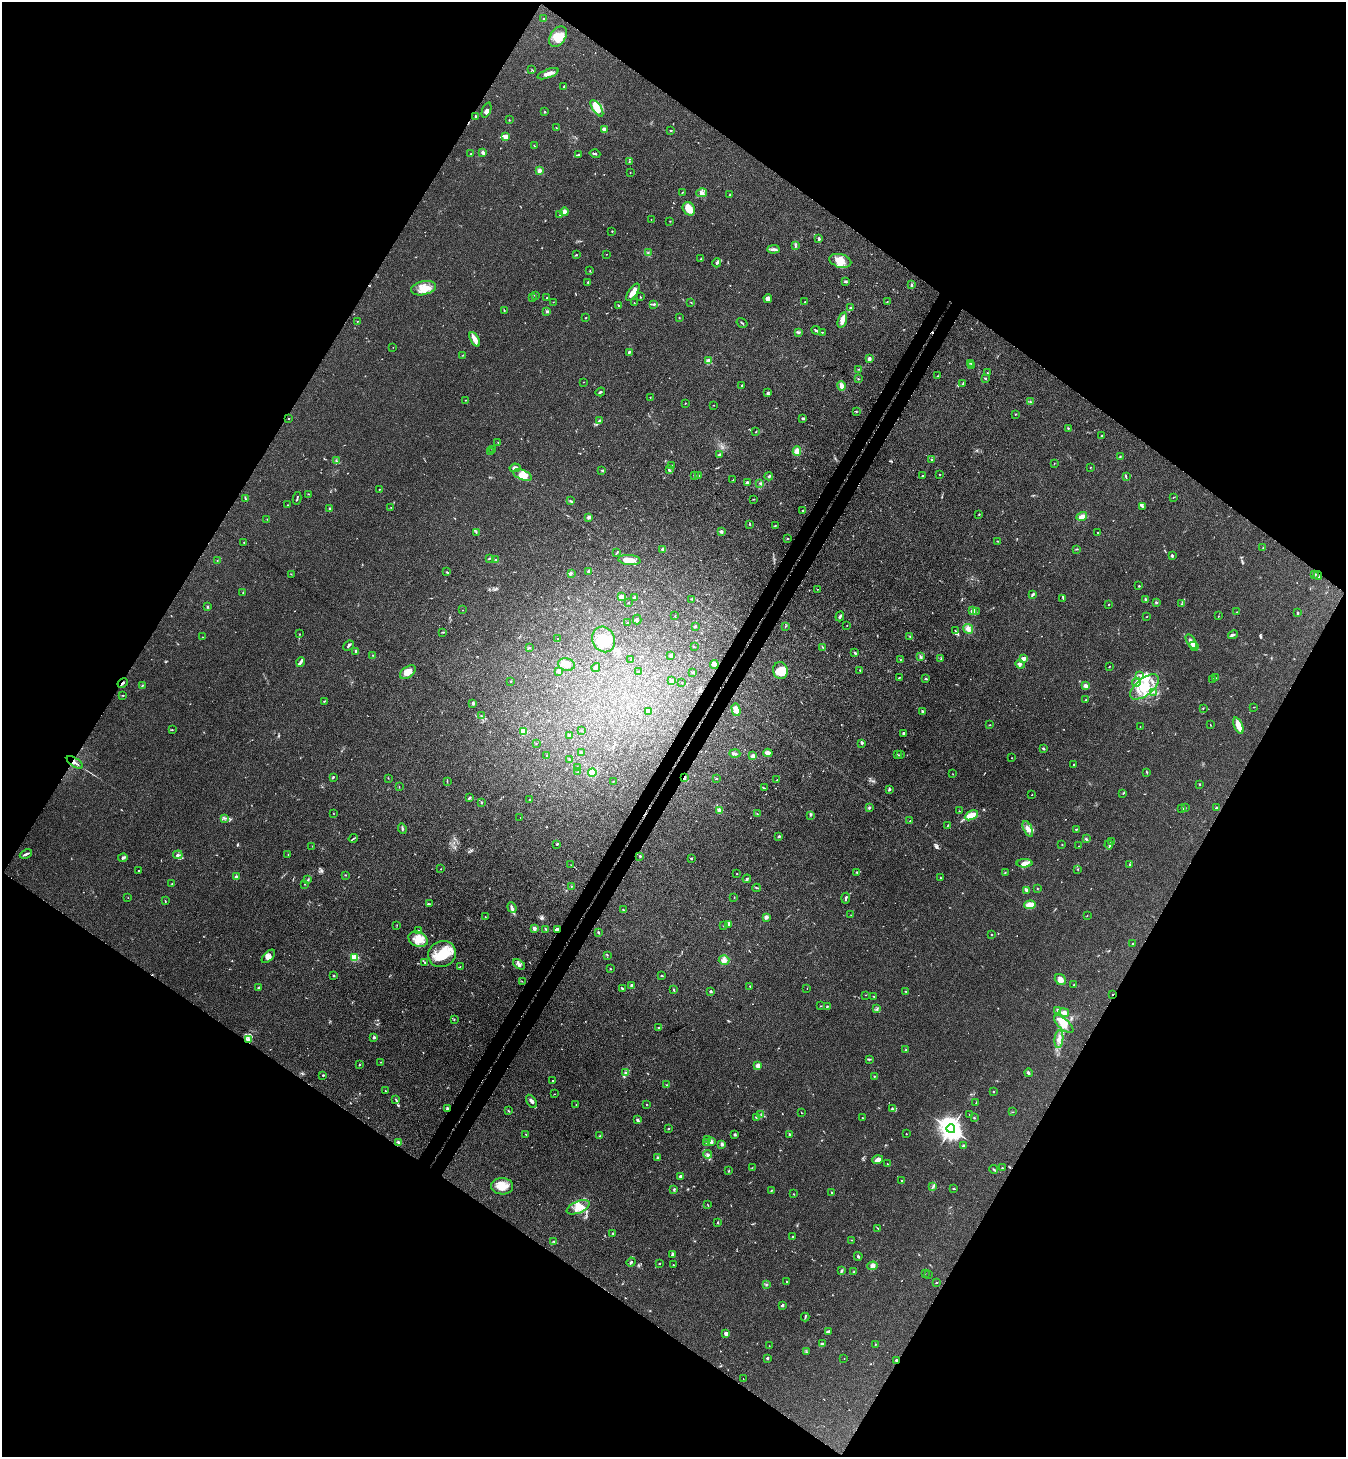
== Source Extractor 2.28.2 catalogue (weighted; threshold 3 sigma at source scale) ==
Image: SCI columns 199-5574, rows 35-5853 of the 5911 x 5888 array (HDU 1 of 3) = the unmasked area's bounding box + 8 px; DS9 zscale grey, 4 x 4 block average (1 PNG px = mean of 4 x 4 image px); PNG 1348 x 1459 px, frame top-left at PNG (2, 2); each listed source drawn as its Kron ellipse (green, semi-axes under 4 px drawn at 4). Shown black and unused: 49% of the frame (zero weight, under 3 of 4 exposures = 5% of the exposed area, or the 3 px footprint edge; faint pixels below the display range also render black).
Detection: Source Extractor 2.28.2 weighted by HDU 2 'WHT'. Background 0.176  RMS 0.0084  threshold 0.038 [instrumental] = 3 sigma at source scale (4.5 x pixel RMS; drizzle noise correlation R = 1.50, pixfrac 1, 0.05/0.05 arcsec/px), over >= 5 px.
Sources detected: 690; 5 too faint to see at this stretch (4 x 4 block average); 2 inside a brighter object's white glare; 3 cosmic-ray / hot-pixel residue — neither listed nor drawn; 20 coinciding with a brighter row at this scale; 39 inside a brighter listed object's ellipse — not listed separately; of the other 621, all 500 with FLUX_AUTO >= 1.46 (the completeness limit of this list) listed and drawn (121 fainter detections not listed), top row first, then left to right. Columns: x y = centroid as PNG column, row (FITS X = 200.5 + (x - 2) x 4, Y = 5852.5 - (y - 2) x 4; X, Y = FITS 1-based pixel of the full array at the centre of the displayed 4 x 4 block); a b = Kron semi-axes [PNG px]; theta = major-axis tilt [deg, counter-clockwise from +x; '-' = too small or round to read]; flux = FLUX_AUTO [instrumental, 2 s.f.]
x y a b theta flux
544 19 4 2 - 4.8
558 37 11 7 58 60
532 70 2 2 - 1.7
548 74 11 3 20 25
564 86 3 2 - 1.7
597 108 9 4 -56 54
487 110 8 4 69 15
545 112 2 2 - 5.1
476 116 2 2 - 7.5
509 120 2 2 - 1.7
556 127 2 2 - 1.9
604 129 2 2 - 98
671 130 3 2 - 2.6
505 137 3 2 - 50
534 146 3 2 - 3
483 153 2 2 - 20
471 154 2 2 - 5.9
595 154 5 2 - 7.2
578 155 4 2 - 10
629 162 2 2 - 2.1
539 170 2 2 - 110
630 172 2 2 - 2.8
682 192 3 2 - 1.9
702 193 5 4 - 15
730 195 3 2 - 3.1
689 209 7 6 - 69
564 212 4 3 - 17
560 215 2 2 - 2.7
651 219 2 2 - 1.5
670 221 2 2 - 2.2
612 231 2 2 - 2.3
819 239 4 3 - 7
795 246 2 2 - 2.3
773 249 6 2 2 12
648 253 2 2 - 2.4
606 254 2 2 - 1.5
576 255 2 2 - 5.1
701 259 2 2 - 2.4
840 261 11 6 -15 63
717 263 4 2 - 7.7
590 271 2 2 - 1.5
845 281 3 2 - 7.1
588 282 3 2 - 3.3
911 285 3 2 - 7.2
423 288 13 7 13 64
633 292 10 3 56 49
535 295 2 2 - 7
532 297 3 2 - 3.4
640 297 2 2 - 3.3
547 298 2 2 - 3.1
768 299 4 4 - 20
887 301 2 2 - 2
553 302 2 2 - 1.5
691 302 2 2 - 2.4
805 302 2 2 - 2.7
634 303 2 2 - 2.1
654 304 2 2 - 3
618 305 2 2 - 3.5
851 308 3 2 - 5.5
504 310 2 2 - 4
547 311 2 2 - 6.7
586 318 2 2 - 4
679 318 2 2 - 2.1
842 320 8 4 73 27
358 321 2 2 - 1.8
742 323 6 2 -33 4.4
816 330 5 2 - 8.8
822 332 2 2 - 1.7
799 333 3 2 - 5.1
475 339 8 3 -62 42
393 347 2 2 - 1.8
629 352 3 2 - 6.3
463 355 2 2 - 2.7
869 359 3 2 - 19
709 361 2 2 - 160
971 363 2 2 - 3.1
971 366 2 2 - 2.1
859 369 2 2 - 1.6
987 373 2 2 - 2.3
937 376 2 2 - 2
985 378 4 2 - 5
858 379 2 2 - 3.9
584 382 2 2 - 2.2
963 384 4 2 - 6.3
741 385 3 2 - 2.6
842 386 5 3 - 22
600 392 5 2 - 6.1
767 393 4 3 - 8.9
650 397 2 2 - 1.7
465 400 2 2 - 1.9
1030 402 3 2 - 3.5
685 403 2 2 - 1.9
713 405 2 2 - 2.6
856 411 2 2 - 3.4
1016 414 2 2 - 3.6
289 418 2 2 - 2.6
803 418 3 2 - 11
599 421 4 2 - 6.4
1068 428 2 2 - 3.7
756 432 2 2 - 2.7
1102 436 2 2 - 2.1
498 442 2 2 - 1.5
493 450 2 2 - 6.2
797 451 4 4 - 30
490 452 3 2 - 2.9
720 454 3 2 - 6.2
1120 457 2 2 - 4.3
932 460 3 2 - 3.6
336 461 2 2 - 2.6
1054 464 2 2 - 2.9
671 466 3 2 - 3.1
1091 467 2 2 - 1.5
515 468 5 3 - 19
669 470 3 2 - 5.4
602 471 2 2 - 3.8
939 474 2 2 - 2.3
523 475 10 5 -22 43
698 475 2 2 - 3.4
694 476 2 2 - 2.2
769 476 4 2 - 8.2
922 476 2 2 - 3.9
1126 476 3 2 - 4
733 480 2 2 - 1.8
747 483 2 2 - 24
760 483 3 2 - 5.5
379 489 2 2 - 3
308 494 3 2 - 2.7
1173 497 2 2 - 2.7
245 498 4 2 - 3.8
297 498 6 2 77 6.1
753 499 2 2 - 1.5
571 501 3 2 - 5.1
288 505 2 2 - 1.8
1142 506 3 2 - 6.9
391 507 2 2 - 1.7
330 508 2 2 - 28
803 510 2 2 - 4.9
979 515 3 2 - 2.7
1082 516 5 3 - 35
589 517 2 2 - 26
267 519 2 2 - 1.7
750 524 3 2 - 3.8
775 525 3 2 - 3
721 531 4 3 - 8.1
476 532 2 2 - 1.8
1098 532 2 2 - 6
787 539 2 2 - 3.1
998 541 2 2 - 2.6
244 542 2 2 - 2
1263 548 2 2 - 2
663 549 3 2 - 5.2
1077 549 3 2 - 3.4
617 552 4 2 - 3.6
1172 556 2 2 - 14
489 558 2 2 - 4.8
496 559 2 2 - 3.3
217 560 2 2 - 1.5
629 560 11 5 -6 48
589 571 2 2 - 56
447 572 2 2 - 3.4
571 573 2 2 - 2.3
291 574 2 2 - 1.8
1315 574 2 2 - 3.7
1318 576 4 2 - 11
1139 586 2 2 - 3.4
817 589 2 2 - 2.4
243 592 3 2 - 3.2
1033 594 3 2 - 11
621 597 2 2 - 47
635 598 2 2 - 25
1063 598 3 2 - 3.3
691 599 2 2 - 2
1146 600 4 2 - 6.7
628 602 2 2 - 9.5
1156 602 3 2 - 5
1181 604 2 2 - 2.2
1109 605 2 2 - 3.5
208 607 3 2 - 4.6
462 610 2 2 - 1.6
973 611 2 2 - 37
976 612 2 2 - 2.4
1237 612 3 2 - 3.5
1298 613 3 2 - 6.6
675 616 2 2 - 2.1
840 616 5 2 - 8.8
1147 616 2 2 - 2.6
1218 616 2 2 - 1.7
637 620 5 2 - 5.7
628 623 2 2 - 2
847 625 2 2 - 1.8
695 626 2 2 - 11
785 626 2 2 - 2.1
968 629 5 4 - 25
955 631 3 2 - 3.5
443 632 3 2 - 3.5
299 634 2 2 - 1.6
1233 635 5 2 - 11
910 636 2 2 - 2.9
202 637 2 2 - 1.6
558 639 2 2 - 1.8
604 639 13 11 -67 110
1191 642 8 3 -58 31
348 646 6 2 42 8
1194 646 5 4 - 33
694 647 2 2 - 1.5
823 647 4 2 - 4.8
529 648 4 2 - 2.6
356 651 4 3 - 10
855 653 3 2 - 6.2
373 655 2 2 - 1.9
670 655 2 2 - 11
920 657 3 2 - 5.3
1024 658 4 3 - 23
631 659 2 2 - 2.4
941 659 3 2 - 4.2
900 660 2 2 - 2
301 662 5 2 - 9.9
714 664 4 3 - 10
1020 664 5 3 - 9
566 665 8 6 -13 33
596 667 5 3 - 14
1109 667 2 2 - 3.7
860 670 3 2 - 3
559 671 2 2 - 39
638 671 2 2 - 2.2
780 671 8 7 - 70
408 672 9 5 37 46
693 672 3 2 - 6
1140 675 3 2 - 3.6
899 678 3 2 - 3.4
1216 678 3 2 - 3.2
926 679 2 2 - 5.2
1213 679 2 2 - 2.1
511 681 2 2 - 6.9
671 681 2 2 - 33
1136 682 4 3 - 12
123 683 5 2 - 8.2
682 683 2 2 - 3.8
142 685 3 2 - 3.1
1086 686 3 3 - 15
1145 687 17 8 39 110
1154 692 2 2 - 3.3
123 695 3 2 - 2.3
1086 699 3 2 - 3.7
324 701 3 2 - 3.9
473 703 3 3 - 9.2
1254 707 2 2 - 2
1203 708 2 2 - 2.8
736 710 6 4 -74 37
648 711 3 2 - 56
922 711 3 2 - 4.7
481 716 2 2 - 3.5
990 725 2 2 - 2.9
1210 725 3 2 - 2.1
1238 726 9 3 -68 55
1140 727 2 2 - 2.6
172 730 2 2 - 1.7
582 731 2 2 - 1.8
524 732 2 2 - 88
904 733 2 2 - 25
570 735 2 2 - 11
536 743 2 2 - 2.5
862 743 3 2 - 5.2
1043 749 3 2 - 6.9
581 752 2 2 - 3.6
768 753 5 3 - 34
735 754 5 2 - 11
898 755 2 2 - 2.6
900 755 2 2 - 2
547 756 2 2 - 5.8
753 756 2 2 - 31
1012 758 2 2 - 1.8
569 759 3 2 - 4.8
75 762 9 2 -34 15
1073 765 2 2 - 2.7
577 767 2 2 - 1.6
578 772 2 2 - 2.8
1147 772 3 2 - 3.5
592 773 4 4 - 48
953 774 2 2 - 1.6
333 777 3 2 - 4.6
388 778 2 2 - 1.7
684 778 4 2 - 11
717 778 2 2 - 2.3
777 780 2 2 - 2.8
613 781 2 2 - 2.8
447 782 2 2 - 2.7
1200 784 2 2 - 3.6
399 787 2 2 - 1.8
764 788 4 2 - 3.6
889 789 4 2 - 6.4
1123 793 2 2 - 2.6
1032 795 2 2 - 3.2
470 797 3 2 - 4.5
529 799 2 2 - 1.7
481 802 3 2 - 3.4
869 808 3 2 - 2.6
1182 808 3 2 - 6.8
1185 808 2 2 - 1.9
1216 808 3 2 - 6.7
720 810 2 2 - 150
959 811 2 2 - 2.9
333 813 2 2 - 1.8
757 814 2 2 - 2.1
810 815 3 2 - 5.3
971 815 7 3 27 88
224 818 2 2 - 2.2
520 818 2 2 - 3.4
910 821 2 2 - 2.3
948 825 2 2 - 3.3
402 829 5 2 - 8.1
1028 829 8 4 -67 26
1076 829 2 2 - 4
779 836 3 2 - 7.8
353 838 5 2 - 5.8
1086 839 3 2 - 6
1112 842 2 2 - 1.9
557 844 2 2 - 4.3
1062 845 2 2 - 2
1109 845 4 2 - 5.1
312 846 2 2 - 1.5
1078 846 2 2 - 1.5
26 854 6 2 24 13
178 855 5 2 - 9.5
288 855 2 2 - 1.7
640 856 3 2 - 4.6
123 858 5 2 - 9.8
691 858 2 2 - 16
1024 863 8 3 2 29
571 865 2 2 - 1.5
1130 865 2 2 - 3.7
440 869 2 2 - 1.7
1078 870 2 2 - 2
138 871 2 2 - 2.6
857 872 3 2 - 4.9
1005 872 2 2 - 2.5
737 874 2 2 - 2.7
345 875 2 2 - 1.7
236 877 2 2 - 58
940 878 2 2 - 1.9
747 879 4 2 - 8.6
308 880 2 2 - 4.1
172 884 2 2 - 6.6
305 884 2 2 - 2
571 887 2 2 - 2.5
757 888 4 2 - 4.5
1037 889 2 2 - 2.1
1027 890 4 3 - 9.8
128 898 2 2 - 3.1
734 898 2 2 - 2.4
846 898 5 2 - 9
165 901 3 2 - 3.6
429 904 3 2 - 3.1
1030 905 6 3 3 41
512 908 5 3 - 14
623 910 3 2 - 4.5
851 915 2 2 - 1.8
1087 916 2 2 - 1.7
485 917 2 2 - 1.5
766 917 4 3 - 15
729 924 4 3 - 10
397 925 2 2 - 1.6
724 926 3 2 - 4
534 929 2 2 - 27
546 929 2 2 - 3.3
557 929 3 2 - 9.8
419 930 2 2 - 1.9
598 932 3 2 - 5.3
992 934 2 2 - 1.7
418 939 10 7 -23 60
1133 944 2 2 - 4.9
442 954 14 13 - 130
607 955 2 2 - 1.8
268 956 8 4 45 20
355 957 2 2 - 310
724 960 5 4 - 18
425 962 3 2 - 4.5
519 964 7 2 -35 10
460 967 2 2 - 2
610 969 2 2 - 2.9
334 975 3 2 - 3.6
662 976 2 2 - 3.4
1060 980 6 5 - 24
522 981 2 2 - 1.5
631 985 2 2 - 7.1
1074 985 2 2 - 1.7
750 986 2 2 - 2.7
259 988 2 2 - 8.5
807 988 2 2 - 1.7
622 989 4 2 - 5.1
674 990 2 2 - 2.6
710 991 3 2 - 6.6
906 991 2 2 - 4.8
1113 994 2 2 - 6.1
866 995 2 2 - 1.7
874 996 2 2 - 2.5
821 1006 2 2 - 2.3
827 1006 2 2 - 5.8
876 1009 2 2 - 2.1
1058 1011 2 2 - 2.3
1064 1013 5 4 - 29
454 1019 2 2 - 2.4
1064 1024 12 5 -42 72
659 1028 2 2 - 3.2
374 1037 2 2 - 31
1059 1039 9 3 84 23
249 1040 4 3 - 12
906 1049 2 2 - 2.4
869 1059 3 2 - 3.4
380 1062 2 2 - 2.2
359 1065 2 2 - 3.6
758 1066 2 2 - 42
626 1073 2 2 - 2.9
1028 1073 4 2 - 7.7
323 1075 2 2 - 5.8
874 1076 2 2 - 3.6
552 1081 2 2 - 3.2
667 1085 2 2 - 3.2
385 1091 2 2 - 2.5
993 1092 2 2 - 3.3
554 1094 2 2 - 1.8
395 1099 2 2 - 1.5
531 1101 7 3 -57 12
976 1103 2 2 - 1.9
576 1105 2 2 - 1.6
646 1105 2 2 - 1.9
447 1109 3 2 - 9.1
892 1109 3 2 - 3.8
508 1111 4 2 - 3.9
1012 1112 2 2 - 1.8
801 1113 2 2 - 1.6
970 1114 3 2 - 2.1
761 1115 2 2 - 1.5
756 1117 2 2 - 3.1
862 1118 2 2 - 2.2
974 1118 3 2 - 3.4
637 1120 4 2 - 7.9
669 1129 2 2 - 4.9
951 1129 4 3 - 4800
526 1134 2 2 - 2.4
735 1134 2 2 - 3.7
790 1134 3 2 - 5.8
906 1134 2 2 - 2.4
600 1136 2 2 - 3.5
707 1140 3 2 - 3.8
398 1142 3 2 - 10
707 1142 3 2 - 5.2
711 1142 4 2 - 12
722 1144 3 2 - 11
963 1146 3 2 - 7.2
707 1154 4 3 - 11
657 1157 3 2 - 6.3
878 1160 5 3 - 26
887 1164 3 2 - 2.1
752 1168 2 2 - 2.3
1002 1168 2 2 - 3.5
994 1170 4 2 - 4.7
729 1171 2 2 - 2.5
680 1176 2 2 - 40
901 1180 2 2 - 2.3
502 1186 11 8 -2 72
933 1187 3 2 - 4.5
674 1189 3 2 - 3.6
954 1189 3 2 - 2.5
772 1190 3 2 - 3.4
832 1192 2 2 - 3.7
794 1194 2 2 - 2.2
708 1205 3 2 - 2.3
578 1207 12 6 23 54
718 1222 2 2 - 6.2
878 1228 2 2 - 2.6
613 1233 2 2 - 4.7
792 1236 2 2 - 8.1
852 1240 2 2 - 2.7
553 1241 2 2 - 2.8
672 1255 4 3 - 7.3
858 1256 4 2 - 5.9
631 1262 4 3 - 7.5
659 1263 2 2 - 3.9
673 1265 2 2 - 2.8
873 1266 5 3 - 12
842 1270 2 2 - 4.1
854 1272 2 2 - 4.2
925 1273 2 2 - 2.2
928 1275 2 2 - 1.7
787 1282 3 2 - 4.1
936 1283 2 2 - 3.3
766 1285 2 2 - 2.1
782 1305 2 2 - 12
805 1317 4 2 - 5.2
828 1331 3 2 - 5.3
726 1334 4 3 - 15
822 1343 3 2 - 5.4
876 1344 2 2 - 1.8
769 1346 2 2 - 1.8
806 1352 2 2 - 2
767 1358 2 2 - 9.9
844 1358 2 2 - 1.7
896 1360 2 2 - 6
743 1379 2 2 - 1.5
Overlapping masked pixels (flux is a lower limit): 8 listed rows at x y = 1318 576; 123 683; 75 762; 684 778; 557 929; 1113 994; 447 1109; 896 1360
Diffuse or blended objects may show on this block-average render without a row.